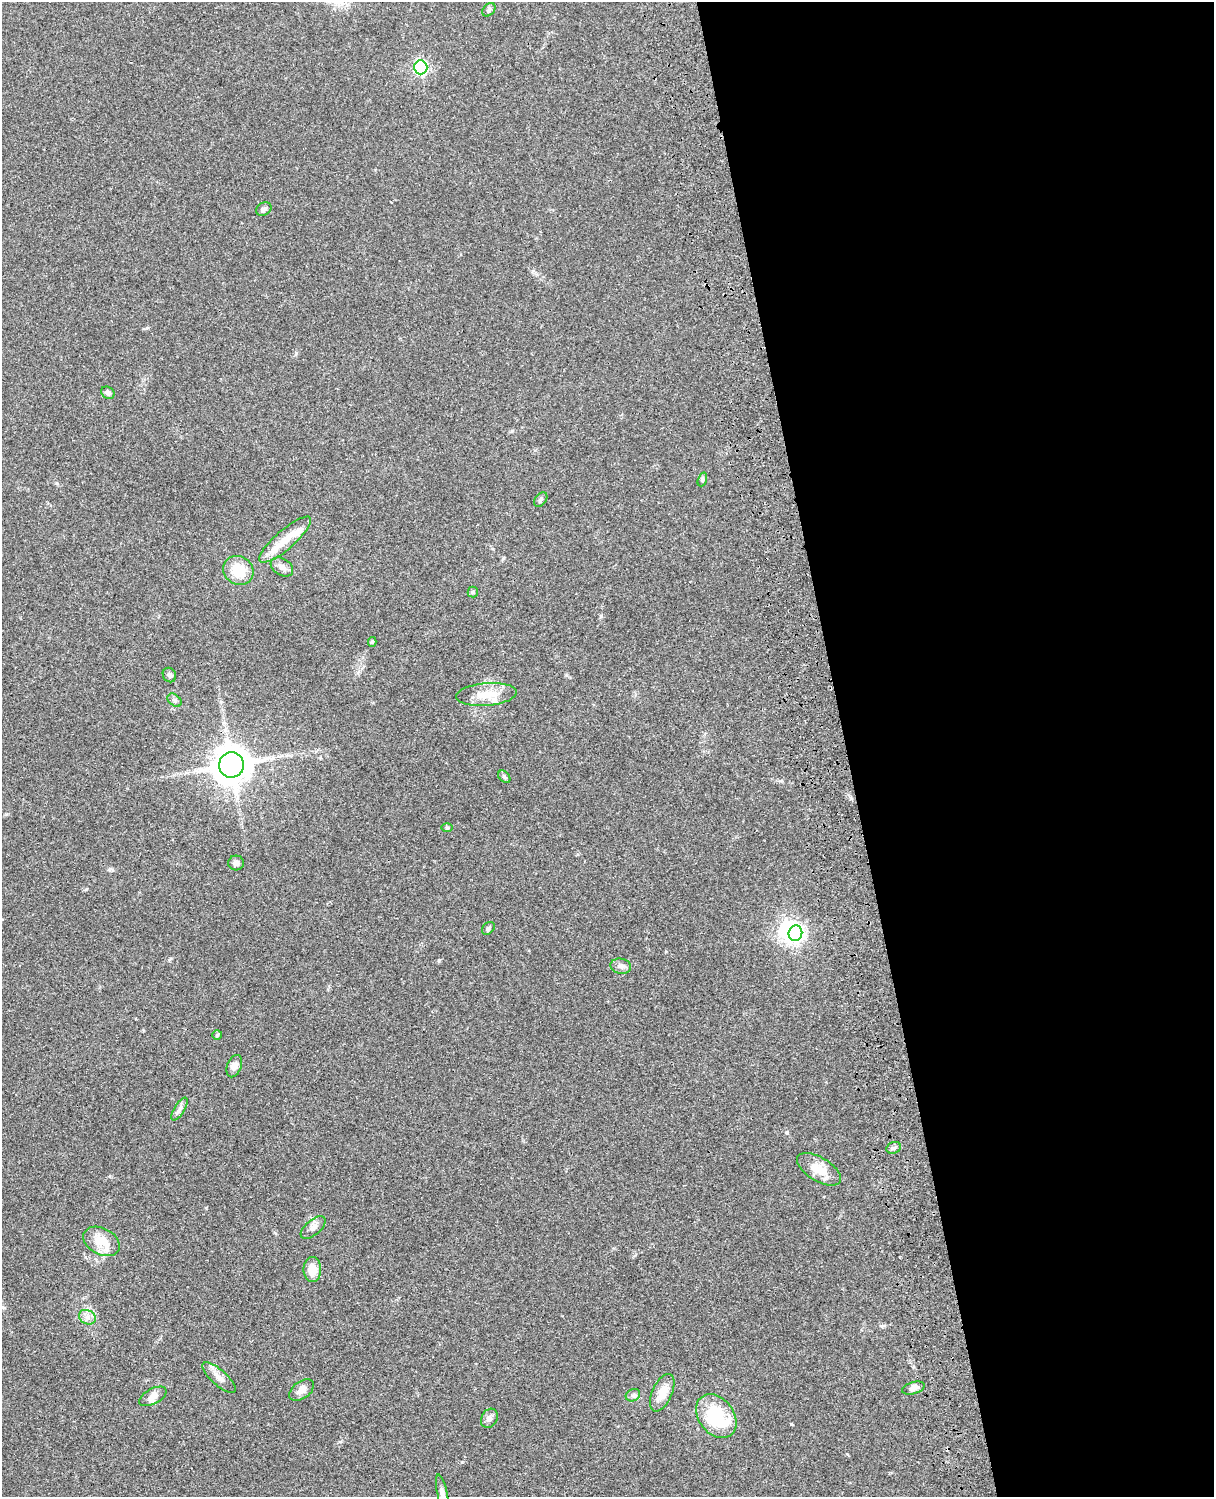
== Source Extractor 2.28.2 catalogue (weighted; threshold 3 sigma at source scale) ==
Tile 8 of 4 x 3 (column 4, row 2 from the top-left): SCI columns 3758-4969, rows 1773-3267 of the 5087 x 4926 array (HDU 1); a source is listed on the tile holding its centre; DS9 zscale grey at full resolution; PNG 1216 x 1499 px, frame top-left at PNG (2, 2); each listed source drawn as its Kron ellipse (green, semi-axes under 4 px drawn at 4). Shown black and unused: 30% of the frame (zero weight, under 3 of 4 exposures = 6% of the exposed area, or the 3 px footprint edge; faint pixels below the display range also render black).
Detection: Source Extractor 2.28.2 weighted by HDU 2 'WHT'; one run over the whole footprint, this tile lists its part. Background 0.076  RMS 0.0057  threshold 0.0257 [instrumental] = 3 sigma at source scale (4.5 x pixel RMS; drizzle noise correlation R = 1.50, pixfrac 1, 0.05/0.05 arcsec/px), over >= 5 px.
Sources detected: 43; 1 inside a brighter object's white glare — neither listed nor drawn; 3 inside a brighter listed object's ellipse — not listed separately; the other 39 listed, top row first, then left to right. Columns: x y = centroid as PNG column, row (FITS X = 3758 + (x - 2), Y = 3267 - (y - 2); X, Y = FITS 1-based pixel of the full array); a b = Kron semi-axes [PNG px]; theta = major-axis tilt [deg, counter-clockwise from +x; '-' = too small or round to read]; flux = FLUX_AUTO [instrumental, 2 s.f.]
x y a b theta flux
489 10 8 5 47 1.3
421 67 7 6 - 110
264 209 8 6 29 1.7
108 393 7 5 -35 1.8
702 479 7 4 71 0.91
541 499 8 5 52 1.3
285 540 33 9 41 10
282 567 12 8 -32 3.2
238 570 15 14 - 13
473 592 5 5 - 0.83
372 642 5 4 - 0.94
169 675 7 6 - 1.6
486 694 30 11 5 11
175 700 8 5 -41 1.3
232 765 12 12 - 1200
504 777 7 5 -49 1.1
447 828 6 4 -1 0.68
236 863 8 7 - 2.2
488 928 7 5 45 1.1
795 933 8 7 - 200
621 966 10 7 -13 2.3
217 1035 5 5 - 0.76
234 1066 11 7 69 3.2
179 1109 13 5 58 2.2
894 1148 7 5 19 1.4
819 1169 25 11 -31 10
313 1228 15 7 40 2.9
102 1241 19 13 -28 11
312 1269 12 8 90 7.5
87 1317 9 7 -27 2.7
219 1378 21 7 -41 4.3
913 1388 11 6 17 2.8
302 1390 14 8 37 3.7
662 1393 20 10 66 8.2
633 1395 7 6 - 1.4
153 1396 15 7 28 3.6
716 1416 24 17 -52 37
489 1418 10 8 60 2.2
442 1493 19 5 -78 2.5
Isophote crosses this tile's border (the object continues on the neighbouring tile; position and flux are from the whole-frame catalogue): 1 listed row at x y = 442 1493
Unlisted compact peaks at least as high as the median listed source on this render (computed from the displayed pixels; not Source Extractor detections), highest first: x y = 791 1424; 439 960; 86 889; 462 1462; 787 1132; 601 616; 296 353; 512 431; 847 1454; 566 675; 882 1326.